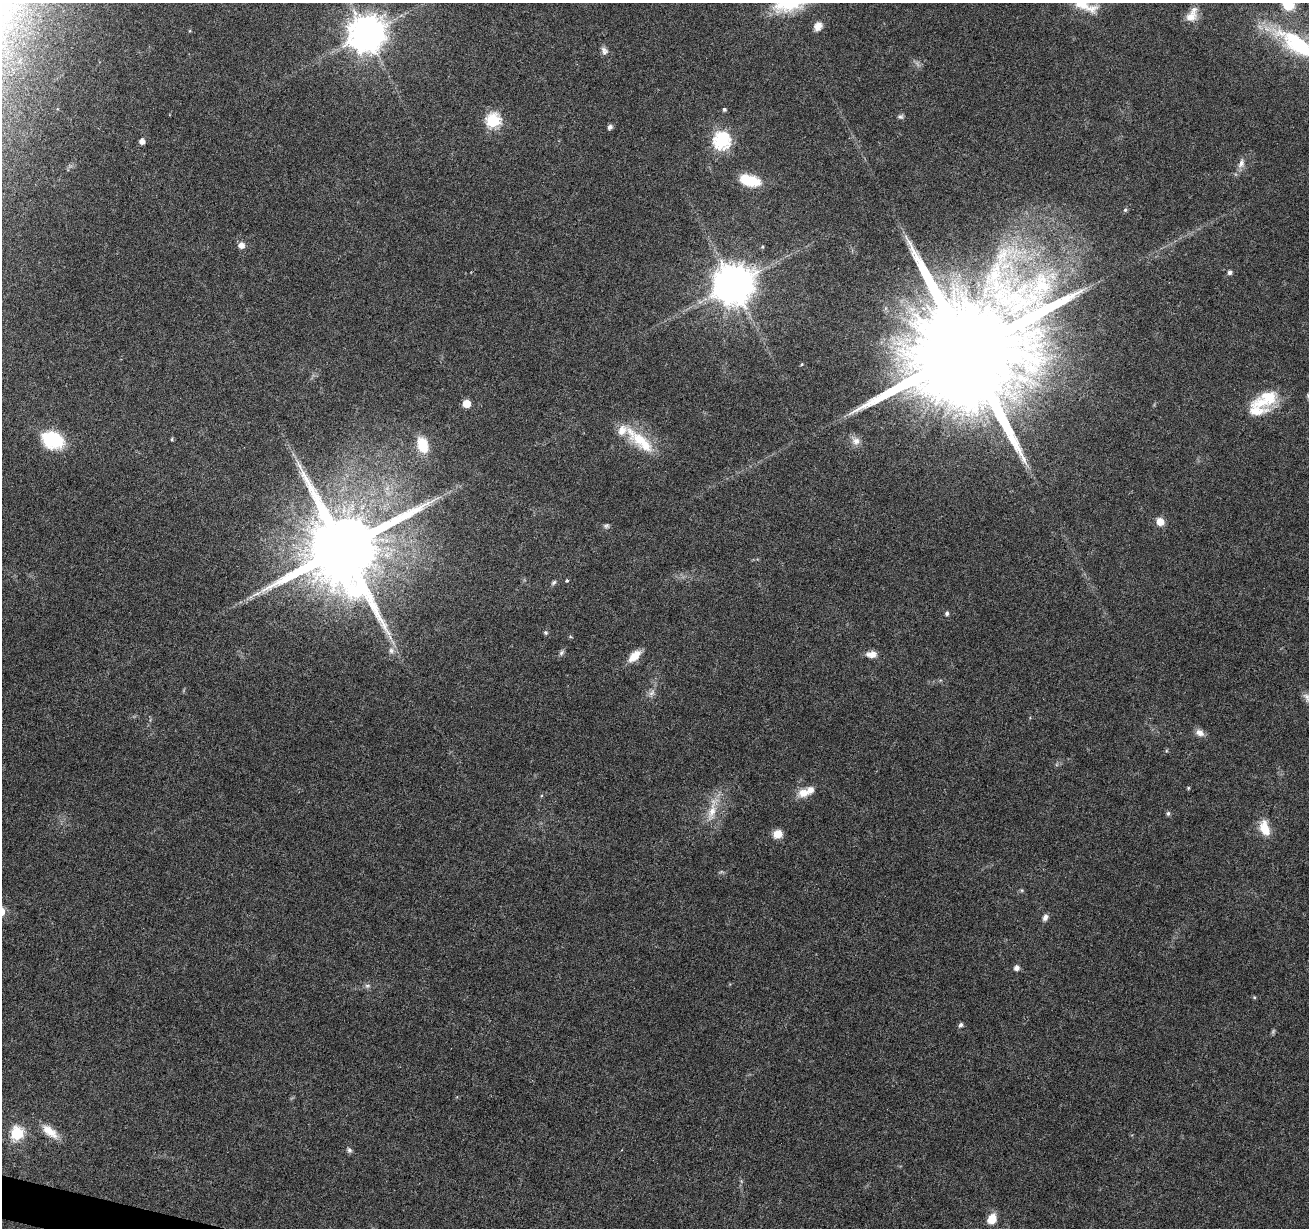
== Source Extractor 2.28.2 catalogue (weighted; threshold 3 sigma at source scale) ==
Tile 7 of 4 x 4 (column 3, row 2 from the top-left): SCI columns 2616-3922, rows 2672-3897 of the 5239 x 5405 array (HDU 1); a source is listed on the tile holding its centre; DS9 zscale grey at full resolution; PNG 1311 x 1230 px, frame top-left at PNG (2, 3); no overlay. Shown black and unused: <1% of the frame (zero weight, under 3 of 6 exposures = <1% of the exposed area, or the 3 px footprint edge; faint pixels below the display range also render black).
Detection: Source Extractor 2.28.2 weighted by HDU 2 'WHT'; one run over the whole footprint, this tile lists its part. Background 0.0128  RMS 0.0022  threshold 0.00881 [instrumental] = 3 sigma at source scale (4.09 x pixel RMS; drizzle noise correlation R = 1.36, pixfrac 0.8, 0.0396/0.0396 arcsec/px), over >= 5 px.
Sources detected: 66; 2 too faint to see at this stretch — not listed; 4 inside a brighter listed object's ellipse — not listed separately; the other 60 listed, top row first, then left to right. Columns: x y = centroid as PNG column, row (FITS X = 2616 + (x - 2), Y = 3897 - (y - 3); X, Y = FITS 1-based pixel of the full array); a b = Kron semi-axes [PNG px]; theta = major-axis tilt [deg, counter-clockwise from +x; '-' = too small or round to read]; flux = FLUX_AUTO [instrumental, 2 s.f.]
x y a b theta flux
1080 3 45 15 -32 7.1
1288 5 12 11 - 5.1
1192 15 20 12 60 2.6
818 26 12 10 57 1.5
366 34 11 10 - 520
1297 44 61 20 -32 23
604 51 11 8 -64 0.9
724 109 4 4 - 0.39
900 117 8 6 -1 0.5
493 121 7 7 - 33
610 127 6 5 - 0.66
142 141 5 4 - 1.3
722 141 7 7 - 53
1241 164 14 8 73 1.3
750 180 23 11 -15 6.8
1125 210 6 5 - 0.35
241 245 6 6 - 1.5
762 247 5 3 - 0.21
1230 272 5 5 - 0.62
733 284 11 11 - 670
967 351 34 26 60 9900
802 364 5 4 - 0.21
1266 399 34 19 26 7.7
467 403 7 6 - 2.7
172 439 5 3 - 0.23
640 439 37 19 -30 7.9
53 440 19 13 -22 14
856 441 12 11 - 1.5
423 444 19 12 -74 5.6
1160 522 7 6 - 2.4
606 526 8 6 -3 0.46
343 548 23 20 -89 3300
567 580 4 4 - 0.29
554 582 7 5 44 0.45
251 597 7 4 71 0.44
947 613 5 5 - 0.5
545 633 5 5 - 0.35
391 651 9 6 -88 0.84
561 653 8 6 47 0.53
871 654 12 7 0 1.7
634 656 16 8 43 3
652 693 11 6 45 0.92
1308 698 16 9 -45 1.3
1200 733 12 8 -25 1.3
1188 788 4 4 - 0.23
803 793 15 12 6 2.4
712 811 40 11 79 4.3
1168 813 6 5 - 0.44
1265 828 19 11 -71 3.8
777 834 10 9 - 2.3
1022 890 5 5 - 0.27
1045 917 8 6 70 0.82
1016 968 6 6 - 0.96
367 986 8 6 -1 0.58
1254 997 5 4 - 0.24
961 1025 6 5 - 0.53
50 1131 23 10 -40 3.1
17 1133 6 6 - 27
349 1150 8 6 -52 0.53
992 1219 11 8 62 3
Isophote crosses this tile's border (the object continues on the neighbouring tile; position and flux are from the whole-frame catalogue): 4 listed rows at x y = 1080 3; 1288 5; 1297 44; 1308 698